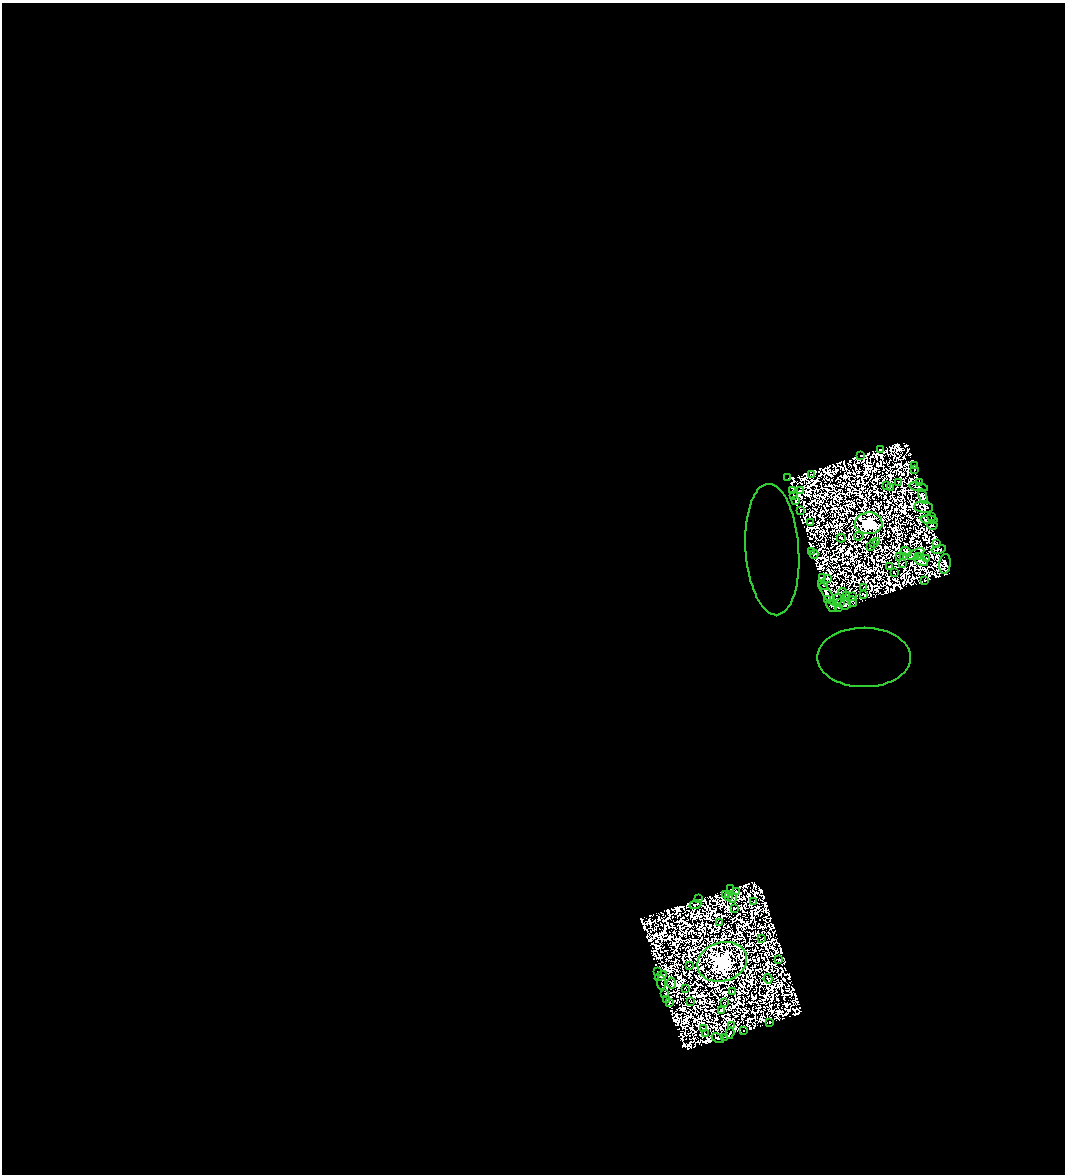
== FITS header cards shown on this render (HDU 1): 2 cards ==
NAXIS1  =                 1063
NAXIS2  =                 1172

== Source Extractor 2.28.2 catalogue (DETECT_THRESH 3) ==
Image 1063 x 1172 px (HDU 1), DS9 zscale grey, 1 PNG px = 1 image px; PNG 1067 x 1176 px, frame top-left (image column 1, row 1172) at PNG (2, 3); each listed source drawn as its Kron ellipse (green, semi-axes under 4 px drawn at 4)
Background 1.11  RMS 2.0e-04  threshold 6.07e-04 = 3 sigma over >= 5 px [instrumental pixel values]
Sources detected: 222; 125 with non-positive FLUX_AUTO (blend fragments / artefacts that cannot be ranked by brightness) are neither listed nor drawn; the other 97 listed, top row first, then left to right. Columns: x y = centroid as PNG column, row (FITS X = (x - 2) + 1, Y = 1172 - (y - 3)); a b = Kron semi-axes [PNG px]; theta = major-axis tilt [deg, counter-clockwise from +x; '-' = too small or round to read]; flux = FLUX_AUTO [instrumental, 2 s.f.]
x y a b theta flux
880 449 3 2 - 61
861 455 4 2 - 78
915 466 2 2 - 22
915 469 2 2 - 29
811 474 2 2 - 64
787 478 2 2 - 11
919 482 3 2 - 77
898 483 3 2 - 29
886 486 4 2 - 11
890 487 3 2 - 37
919 487 9 2 -12 77
800 490 2 2 - 15
792 491 3 2 - 18
794 495 4 2 - 33
923 496 8 4 -68 260
795 500 3 3 - 23
924 507 9 5 -7 8.8
800 510 3 2 - 41
931 517 2 2 - 9.9
929 520 8 2 -5 19
811 523 4 2 - 38
869 523 14 11 2 35000
932 525 5 2 - 66
859 536 4 2 - 31
841 538 4 2 - 59
877 542 4 2 - 30
874 543 4 2 - 2.7
937 544 3 2 - 28
870 546 3 2 - 67
939 549 7 2 12 19
772 550 66 26 -86 2.8
811 551 3 2 - 63
906 552 5 4 - 30
814 554 4 2 - 78
915 554 9 3 25 16
899 556 3 2 - 11
903 557 4 2 - 47
918 557 2 2 - 48
927 558 3 2 - 51
921 561 8 4 -28 120
902 564 4 2 - 8.7
945 564 10 5 82 52
889 567 3 2 - 84
894 573 3 2 - 31
822 578 3 2 - 22
828 578 3 2 - 60
925 581 4 2 - 31
824 586 4 2 - 6.9
864 587 2 2 - 46
842 592 4 3 - 5.4
827 593 14 3 -56 21
863 595 4 2 - 26
847 596 3 2 - 34
852 597 3 2 - 14
828 600 4 2 - 42
837 600 5 2 - 25
840 602 4 2 - 23
853 602 6 2 -67 13
845 605 6 5 - 210
831 606 7 2 -51 6.9
838 608 4 3 - 68
864 657 47 30 0 2
730 889 2 2 - 33
736 891 3 2 - 40
726 895 2 2 - 56
728 896 2 2 - 46
733 898 5 2 - 11
699 899 2 2 - 62
754 901 2 2 - 19
695 904 6 2 22 33
734 908 3 2 - 55
720 923 3 2 - 36
761 939 3 2 - 8.8
779 960 3 2 - 55
722 962 25 19 16 85000
689 966 3 2 - 20
658 971 3 2 - 56
661 976 6 3 31 190
768 979 4 2 - 53
662 983 7 3 -86 150
671 983 5 3 - 96
685 988 3 2 - 15
733 991 3 2 - 5.3
665 993 3 2 - 100
667 999 3 3 - 120
691 1001 2 2 - 21
670 1003 3 2 - 21
725 1003 4 2 - 25
722 1010 4 3 - 110
770 1022 3 2 - 6
731 1026 3 2 - 20
703 1028 3 2 - 43
743 1031 2 2 - 39
730 1033 6 2 73 22
705 1034 3 2 - 52
725 1037 2 2 - 21
718 1038 6 3 -27 23
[125 non-positive-flux detections neither listed nor drawn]